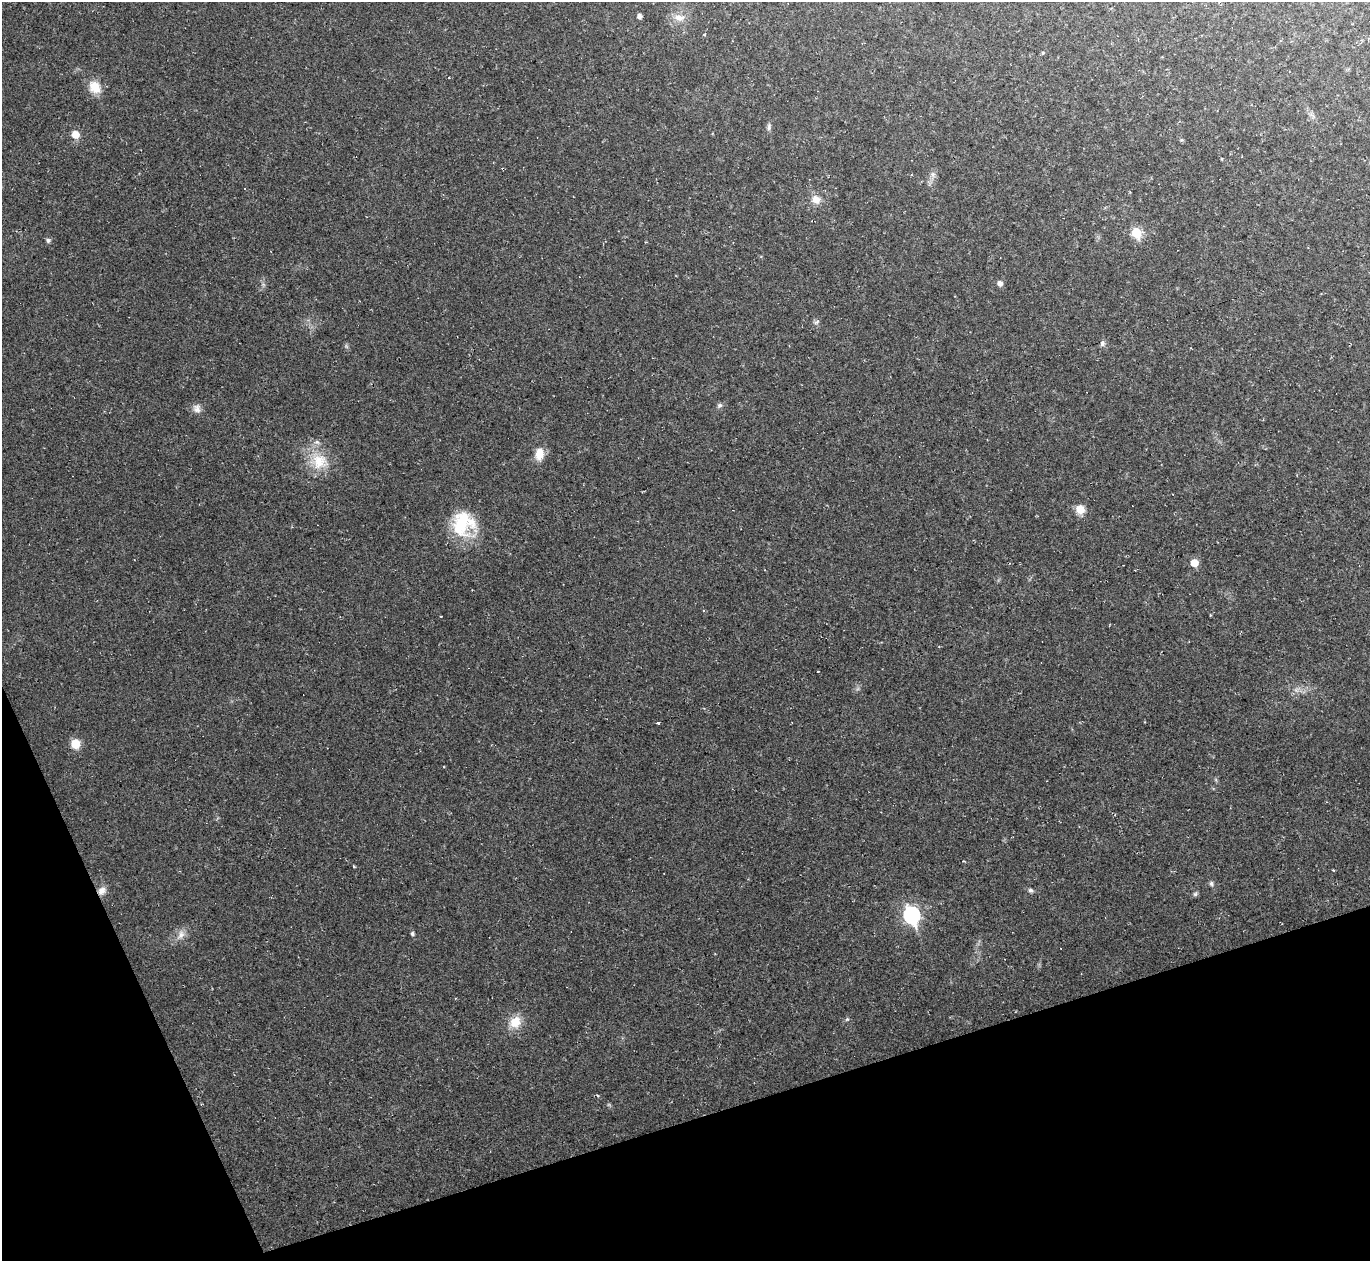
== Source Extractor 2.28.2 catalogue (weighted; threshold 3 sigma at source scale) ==
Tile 14 of 4 x 4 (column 2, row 4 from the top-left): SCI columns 1369-2736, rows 275-1533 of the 5473 x 5459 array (HDU 1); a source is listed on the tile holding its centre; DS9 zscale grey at full resolution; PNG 1372 x 1263 px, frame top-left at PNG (2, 2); no overlay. Shown black and unused: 16% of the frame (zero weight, under 2 of 3 exposures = <1% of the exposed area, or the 3 px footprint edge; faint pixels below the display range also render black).
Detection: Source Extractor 2.28.2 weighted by HDU 2 'WHT'; one run over the whole footprint, this tile lists its part. Background 0.0498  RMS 0.0071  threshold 0.0321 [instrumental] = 3 sigma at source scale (4.5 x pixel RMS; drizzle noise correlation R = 1.50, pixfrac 1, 0.05/0.05 arcsec/px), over >= 5 px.
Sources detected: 50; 1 too faint to see at this stretch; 6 cosmic-ray / hot-pixel residue — not listed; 1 inside a brighter listed object's ellipse — not listed separately; the other 42 listed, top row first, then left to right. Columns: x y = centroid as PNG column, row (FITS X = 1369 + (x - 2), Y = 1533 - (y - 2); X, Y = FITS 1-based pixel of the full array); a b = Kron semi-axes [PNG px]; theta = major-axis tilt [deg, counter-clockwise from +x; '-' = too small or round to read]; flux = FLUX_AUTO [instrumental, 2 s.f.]
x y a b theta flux
639 16 4 4 - 2.8
679 18 19 11 -4 8.7
1043 53 5 4 - 0.99
95 87 15 12 -58 14
1311 115 10 6 -31 2.7
769 127 10 6 83 2.2
75 134 6 6 - 13
1182 140 6 5 - 1
933 175 14 8 82 4
816 200 12 10 -22 7.2
1136 233 6 6 - 33
48 240 7 6 - 1.7
1000 283 6 5 - 4.2
263 284 7 6 - 1.9
817 322 9 5 34 2
1102 344 7 7 - 2.1
719 405 7 7 - 2.1
197 409 13 11 -74 4.5
539 454 14 9 83 12
319 461 30 24 -30 26
1080 510 10 9 - 9.6
463 524 32 28 -52 45
1194 563 6 6 - 11
765 570 4 2 - 0.49
1210 615 4 3 - 0.52
441 616 3 3 - 0.81
818 671 3 2 - 1.6
1297 689 11 9 26 4.4
658 722 3 3 - 8.7
75 744 7 7 - 17
1216 780 6 4 -71 1
1333 870 3 2 - 0.69
1211 884 6 6 - 2
1031 890 7 6 - 1.8
102 891 12 9 48 5.5
1195 894 8 5 21 1.5
911 915 9 7 -68 180
412 934 6 5 - 1.6
181 935 18 11 63 6.7
847 1019 6 5 - 1.1
515 1022 16 14 43 14
598 1096 4 3 - 0.83
Overlapping masked pixels (flux is a lower limit): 1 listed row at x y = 102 891